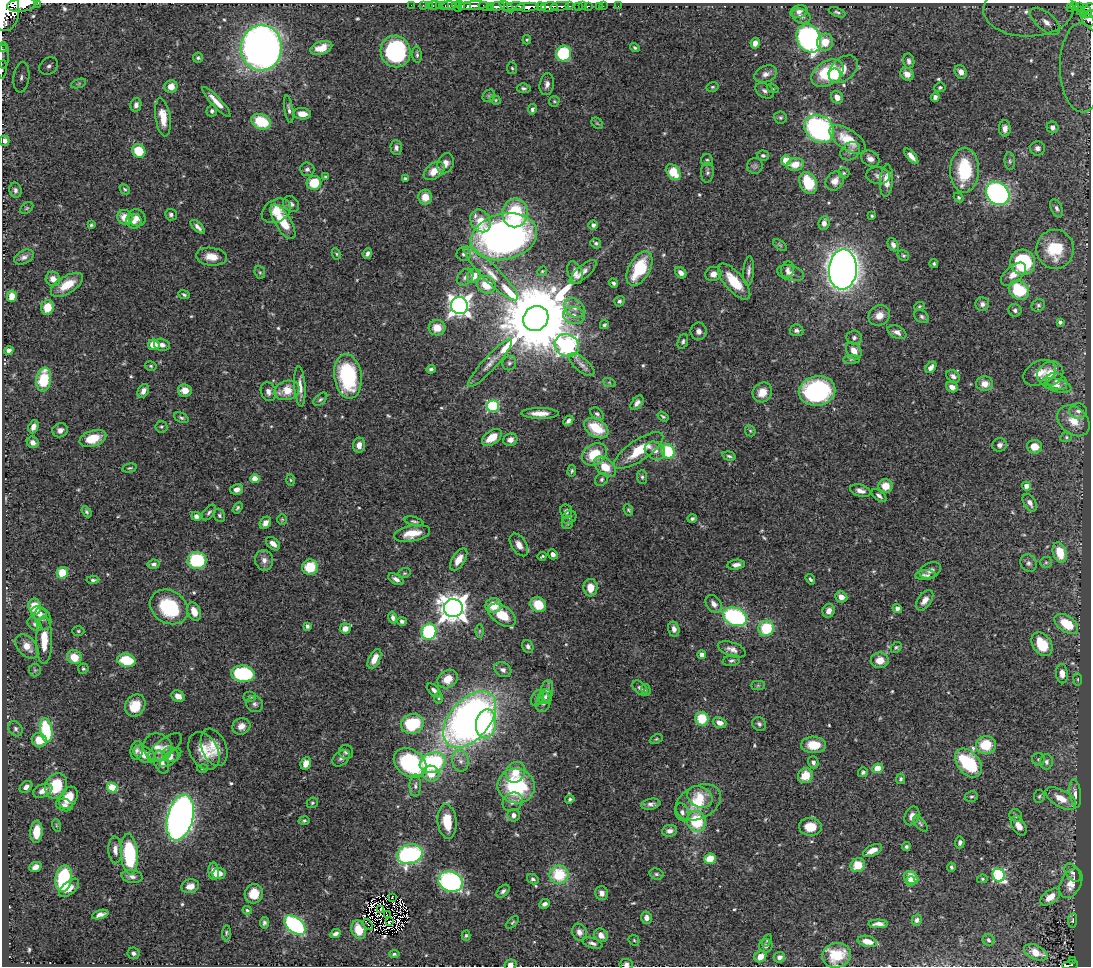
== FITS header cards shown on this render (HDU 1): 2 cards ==
NAXIS1  =                 1089
NAXIS2  =                  964

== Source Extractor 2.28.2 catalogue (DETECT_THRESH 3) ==
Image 1089 x 964 px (HDU 1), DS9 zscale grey, 1 PNG px = 1 image px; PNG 1093 x 968 px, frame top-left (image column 1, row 964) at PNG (2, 3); each listed source drawn as its Kron ellipse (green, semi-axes under 4 px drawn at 4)
Background 0.879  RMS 0.017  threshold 0.0509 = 3 sigma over >= 5 px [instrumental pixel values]
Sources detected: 582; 3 with non-positive FLUX_AUTO (blend fragments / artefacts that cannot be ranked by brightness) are neither listed nor drawn; of the other 579, the 500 brightest by FLUX_AUTO listed and drawn (79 fainter detections omitted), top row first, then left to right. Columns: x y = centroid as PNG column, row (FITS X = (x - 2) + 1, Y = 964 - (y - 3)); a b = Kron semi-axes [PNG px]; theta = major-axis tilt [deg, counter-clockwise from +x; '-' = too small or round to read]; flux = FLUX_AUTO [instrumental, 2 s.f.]
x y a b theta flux
38 3 2 2 - 23
22 5 15 6 8 1700
411 5 2 2 - 8.6
423 5 2 2 - 5.4
429 5 2 2 - 9.3
434 5 6 3 10 12
440 6 3 2 - 8.6
445 6 3 2 - 22
449 6 7 3 0 60
460 6 4 3 - 370
473 6 15 4 3 700
485 6 7 4 -16 97
496 6 8 3 7 310
516 6 9 3 2 260
560 6 9 3 6 150
569 6 3 2 - 38
579 6 3 3 - 28
583 6 2 2 - 6.1
589 6 3 2 - 7.3
600 6 3 2 - 7.1
603 6 3 2 - 3.7
618 6 2 2 - 5.7
1075 6 4 3 - 90
1079 6 3 3 - 49
457 7 5 3 - 470
467 7 3 3 - 220
491 7 3 2 - 92
507 7 8 3 -31 210
527 7 11 4 3 990
541 7 5 3 - 330
549 7 8 4 7 660
1070 8 3 2 - 51
1088 8 7 4 8 220
1029 9 45 27 1 160
1081 10 4 3 - 42
6 11 19 13 85 4400
799 11 9 6 17 4.8
837 12 9 4 -21 2.5
1088 12 6 3 -71 52
1083 15 4 3 - 7.6
801 16 10 7 -24 6
1088 20 7 5 -50 100
1045 21 18 8 -40 18
809 38 15 11 -63 320
527 40 5 4 - 1.5
825 42 8 8 - 17
755 43 5 4 - 7.7
261 48 22 20 87 770
321 48 11 6 19 16
635 48 5 3 - 1.9
2 49 2 2 - 8.2
395 51 16 15 - 170
564 53 8 7 - 80
3 55 13 6 90 5.5
417 55 8 4 -85 2.7
198 58 5 5 - 2.2
909 61 7 5 -79 3.6
49 66 10 7 34 6.2
512 68 6 5 - 1.7
1082 68 44 22 -89 120
3 69 9 4 85 2.6
843 69 17 11 41 17
961 72 7 5 -61 6.6
827 73 17 11 33 66
766 74 11 8 22 6.6
907 74 7 6 - 8.6
835 75 7 6 - 16
21 77 15 8 83 11
79 84 8 3 19 1.8
547 84 11 7 80 5.6
171 86 6 6 - 12
712 87 6 4 13 1.8
940 87 5 5 - 2.2
524 88 7 5 -6 2.8
773 89 6 4 -17 1.5
765 91 10 7 -31 3.9
489 96 7 5 45 2.3
837 97 6 5 - 8
935 97 5 4 - 3.9
495 100 6 4 -23 1.5
554 101 5 5 - 1.7
216 102 20 5 -47 12
136 105 7 5 78 4.8
289 109 14 4 -81 3.6
532 109 5 4 - 2.8
212 111 5 5 - 3
302 114 9 5 -5 9.5
163 117 19 7 -81 20
780 118 6 6 - 2.1
261 122 10 7 -24 47
597 123 6 5 - 2
1052 127 6 5 - 4.4
1005 128 8 6 -89 5.6
819 129 16 13 -39 230
848 140 21 10 -34 30
4 141 5 5 - 4.9
396 148 7 5 -89 3.8
1037 148 7 7 - 4.5
139 151 7 6 - 31
850 151 11 8 38 5.3
763 155 6 5 - 2.7
911 156 9 4 -49 7.4
870 159 10 7 -33 6.1
707 160 6 6 - 2.3
786 160 5 5 - 41
1010 161 9 5 -85 2.6
445 163 10 8 66 7.4
795 164 8 6 10 15
755 166 8 7 - 3.4
307 169 7 6 - 3.6
965 170 22 14 89 64
434 171 12 7 35 15
673 172 9 6 -54 33
707 172 10 6 86 3.5
844 173 5 5 - 1.8
878 176 12 8 -6 5.2
325 177 3 3 - 1.5
405 179 4 3 - 2
835 181 10 8 52 9.4
886 181 16 6 86 14
314 183 7 7 - 37
808 183 11 8 -65 41
125 189 6 4 -44 2
15 190 8 6 -76 3.4
998 193 13 10 -42 290
425 197 7 7 - 16
959 197 5 4 - 1.9
291 204 8 7 - 4.2
27 208 7 5 36 1.7
1057 208 9 5 -66 3.8
276 211 15 11 29 18
515 213 14 12 89 62
171 215 6 5 - 3.1
872 216 3 3 - 1.6
125 217 8 7 - 17
137 218 9 8 - 8.7
134 221 8 7 - 7.5
481 221 12 9 -57 24
283 222 20 8 -58 34
824 223 7 5 84 5.2
91 225 4 3 - 1.9
593 225 4 4 - 3.5
198 227 9 4 -44 4.9
504 237 33 23 13 600
596 243 6 4 -34 2.6
780 245 8 4 -37 1.9
893 245 7 5 -60 4.1
1055 249 19 18 - 51
336 254 6 4 -63 1.5
367 254 5 4 - 3.4
464 254 7 7 - 4.3
903 256 6 5 - 1.8
24 257 10 6 26 5
211 257 15 9 -7 15
1023 262 13 12 - 110
934 264 4 4 - 1.9
639 268 19 10 60 63
787 269 8 6 72 3.6
843 269 20 14 86 1400
542 271 5 4 - 1.6
749 271 15 5 86 4.9
260 272 6 5 - 1.8
583 272 17 6 41 7
491 273 37 8 -45 24
575 273 12 7 -68 9.7
681 273 6 5 - 6.1
790 273 14 7 -15 7.1
713 274 8 7 - 8.5
1013 274 15 8 41 14
474 276 7 6 - 13
465 277 9 7 47 4.5
53 279 7 7 - 8.7
734 282 22 9 -49 35
613 283 5 4 - 2.8
67 285 18 8 31 25
486 285 10 8 -31 24
1019 290 11 8 -38 68
184 295 6 4 -27 2.1
12 296 6 5 - 15
619 301 5 5 - 2.4
982 304 7 7 - 4.3
1038 305 7 6 - 3
459 306 8 8 - 760
919 306 5 4 - 1.5
47 307 7 6 - 24
574 308 11 8 -39 8.5
1015 310 6 6 - 3
574 315 11 8 -13 8.7
879 315 11 9 32 11
922 316 8 6 -35 3
536 318 13 12 - 20000
1060 322 4 4 - 2.7
604 325 4 4 - 1.7
437 328 8 7 - 17
797 330 7 5 -5 3.7
699 331 9 8 - 5.8
897 332 10 6 -25 5.6
854 338 7 7 - 3.4
683 341 8 5 69 2.6
154 345 6 5 - 19
162 345 8 6 -12 5.4
567 345 12 11 - 360
9 350 5 4 - 3.5
854 351 9 7 -56 11
851 359 8 4 2 2
490 363 32 6 47 13
509 363 7 6 - 3.5
582 365 15 7 -40 7.1
151 366 6 4 -15 1.8
931 367 6 4 48 5.9
431 369 4 4 - 2.5
1040 373 17 11 26 15
1050 374 14 11 30 20
348 376 22 13 -82 110
953 376 7 5 -34 4.2
44 379 12 7 81 50
609 382 7 4 -19 1.9
1057 382 11 8 -25 6.5
985 384 8 7 - 10
1056 385 15 6 -15 7.4
300 386 20 5 -86 11
952 387 6 5 - 6.9
185 390 7 6 - 12
287 390 13 9 18 22
143 391 7 5 62 7
817 391 18 15 10 190
268 392 9 7 -72 6.1
762 392 10 9 - 15
320 399 8 5 44 2.5
637 403 8 5 53 5
493 406 6 5 - 130
1078 411 9 7 2 5.4
540 413 18 5 0 11
597 414 7 5 -42 3
663 417 6 3 -34 1.8
181 418 7 4 -25 2.3
568 421 6 4 45 3.8
1074 421 18 13 -40 19
33 427 7 4 67 6.4
161 427 6 6 - 2.1
596 428 13 8 -32 36
60 430 8 7 - 5.3
750 431 6 5 - 1.8
1066 437 6 5 - 2
492 438 11 6 34 20
93 439 14 8 17 23
510 440 7 6 - 6.6
33 442 6 5 - 5
359 445 7 6 - 8.9
999 445 7 6 - 5.2
1035 447 7 6 - 17
639 450 29 10 34 41
655 451 11 8 -28 7.9
668 451 7 6 - 64
594 454 13 10 33 34
729 456 7 4 -16 2.3
605 467 12 8 -40 23
130 468 7 3 13 1.6
572 471 6 4 87 2
642 477 7 5 -89 2.7
255 479 4 4 - 22
602 479 7 6 - 2.8
291 480 6 4 -88 1.5
885 486 7 7 - 18
1026 486 4 4 - 11
237 489 6 5 - 6
860 491 10 6 -16 5.8
879 496 9 4 -38 3.6
1030 503 9 6 -59 6.8
237 508 6 3 58 1.9
628 510 6 4 -64 1.9
566 511 7 6 - 3.9
87 512 6 4 -58 2.2
209 512 9 5 49 3.2
219 515 7 5 -64 2.4
196 516 5 4 - 4.5
569 517 7 6 - 2.6
282 519 5 4 - 1.5
692 519 5 4 - 2.8
414 521 10 4 -17 2.4
265 523 6 5 - 6.5
567 523 6 5 - 2.1
412 533 18 8 11 19
273 544 8 5 -42 6.8
519 545 12 7 -57 9.7
1060 552 10 6 -72 28
553 554 5 4 - 5.5
542 556 4 3 - 1.6
459 559 12 6 57 13
197 560 9 8 - 97
264 560 10 9 - 7.1
1046 562 6 5 - 2.1
1029 563 9 8 - 4.2
154 564 6 4 10 3.3
736 565 9 5 8 5.4
310 567 8 7 - 33
930 570 11 7 25 5.7
62 573 6 5 - 29
404 573 6 5 - 1.9
926 575 10 5 3 4
396 579 8 5 -29 5
810 579 5 4 - 2.3
93 580 6 3 4 2.5
590 588 8 7 - 14
841 597 6 5 - 8.2
925 600 11 6 54 7.9
714 604 10 7 -50 7
493 605 8 7 - 21
538 605 8 7 - 31
35 607 8 6 -82 25
169 607 20 16 -32 77
453 608 9 9 - 1600
897 608 5 4 - 3.9
829 611 7 6 - 7.4
194 612 9 6 -69 13
39 613 8 6 -29 9.7
502 615 15 9 -34 27
735 617 12 8 -23 170
393 618 6 4 -77 4
43 619 11 8 -69 5.5
402 621 5 4 - 3.6
35 624 8 5 -41 3
1066 624 13 8 -34 34
307 626 4 3 - 3.2
345 628 6 5 - 11
766 628 8 7 - 50
674 629 7 5 -76 5.5
78 631 6 5 - 1.7
479 631 6 4 89 2
429 632 8 7 - 140
44 640 24 8 90 23
1042 644 13 9 -54 36
27 646 14 9 -48 14
528 646 7 5 -63 3.4
896 647 6 4 44 2
732 649 15 7 -20 7.2
702 655 4 4 - 8.9
74 657 7 7 - 19
374 659 10 5 64 14
126 660 9 6 -13 48
880 660 9 8 - 13
731 661 9 5 11 2.8
83 669 5 5 - 1.8
35 670 6 6 - 2
503 670 9 7 -28 4.4
243 674 12 8 -7 110
1062 674 9 6 -83 8.2
448 679 11 8 34 13
1078 679 6 3 -83 1.5
758 685 7 4 1 2.1
640 688 9 5 -46 4.3
434 690 8 4 -45 4.6
646 690 6 4 -75 1.7
547 691 11 6 80 4.7
178 696 7 5 -29 7.8
250 696 6 5 - 2.8
545 697 7 6 - 2.9
438 698 6 4 -89 1.8
538 698 8 6 62 3.1
543 702 10 7 72 4.4
255 704 8 8 - 3.7
135 705 11 9 56 26
470 719 33 20 49 660
702 719 7 6 - 37
720 723 7 5 -22 7.9
412 724 11 9 18 66
486 724 14 10 81 100
759 724 7 6 - 3
241 726 9 8 - 8.4
15 729 8 6 -54 3.6
46 730 12 6 -82 87
656 739 7 4 25 1.7
39 740 7 7 - 20
814 745 12 8 -2 25
986 745 10 9 - 35
157 747 15 13 -33 12
214 747 19 12 -68 18
165 748 20 8 38 9.9
137 750 9 6 82 4
204 751 20 14 -61 22
346 752 7 7 - 4.4
145 754 12 7 -30 18
171 755 8 7 - 4.5
171 758 13 6 39 4.6
341 758 10 6 40 4.3
1039 759 6 6 - 2.7
460 761 10 8 -77 6.8
161 762 12 7 -71 9.4
813 762 6 5 - 3.7
1046 762 7 6 - 3.5
306 763 6 5 - 9.9
410 763 18 13 -34 150
433 763 13 10 20 150
968 763 16 11 -51 94
202 768 5 4 - 1.5
877 768 5 4 - 20
515 772 11 9 55 17
863 772 5 5 - 2.9
431 774 8 7 - 20
805 776 8 7 - 22
901 779 5 4 - 2.2
56 786 13 10 64 48
415 786 11 5 90 4.2
516 786 19 17 -13 100
26 787 7 5 40 5.8
112 788 5 5 - 56
43 791 10 6 24 8
1075 794 14 5 -83 7
971 796 6 5 - 2.1
1039 796 7 5 84 2.1
700 797 13 10 -27 23
68 798 12 8 59 26
1061 798 17 8 -31 18
570 799 5 4 - 2.4
513 802 10 8 31 6.8
698 802 24 16 27 37
312 803 6 5 - 2
651 804 9 5 9 4.4
64 805 9 6 -17 4.3
682 812 9 6 -70 4.8
514 815 6 6 - 5.9
912 816 10 7 66 8
1016 816 7 6 - 2.9
180 817 23 12 76 820
304 821 5 4 - 2
447 821 17 9 -84 26
696 821 10 9 - 52
920 824 10 5 -49 3.1
56 825 6 4 -72 1.6
1019 826 10 6 -58 9.2
810 827 11 9 -5 22
670 831 7 6 - 5.7
36 832 11 6 86 25
960 842 6 4 86 3.8
906 846 4 4 - 2.6
115 850 13 7 -87 7.9
872 850 10 5 26 12
129 854 20 8 -85 100
410 854 13 10 14 200
710 859 6 5 - 28
858 865 7 7 - 24
35 867 6 4 22 6.8
951 867 4 3 - 2.1
214 871 8 5 -87 13
219 873 6 5 - 8
1073 873 10 6 -53 4
656 874 7 5 -15 2.4
559 875 9 9 - 52
999 875 7 6 - 170
132 877 11 6 -9 5
911 877 8 6 -35 21
64 879 14 8 81 98
533 879 6 5 - 2.9
982 879 5 4 - 1.8
910 881 5 4 - 15
451 882 12 10 -20 240
1071 883 16 10 63 15
190 886 9 7 16 9.2
69 888 12 6 41 11
503 891 8 5 44 2.9
602 893 7 6 - 5.9
254 894 10 9 - 21
392 897 3 2 - 1.5
1050 897 11 6 36 14
544 904 5 4 - 3.9
381 909 3 2 - 1.7
247 910 4 4 - 1.7
100 915 8 4 17 5.3
387 915 2 2 - 2.4
646 918 6 5 - 5.1
917 920 6 5 - 3.7
1073 920 7 4 83 2.3
389 922 2 2 - 1.8
512 922 8 4 42 1.9
264 923 6 4 84 2.9
878 924 10 4 0 6.2
295 925 12 7 -40 180
368 925 6 2 -49 2.1
359 930 9 7 -71 24
579 932 8 7 - 6.7
226 933 7 4 87 2.1
335 934 6 4 26 4.2
466 935 5 4 - 2
601 935 7 6 - 7.9
634 940 6 5 - 1.6
767 940 7 4 60 1.8
988 940 6 5 - 2.3
867 941 10 5 -12 12
592 943 10 5 -18 4
766 946 7 6 - 3.8
1036 952 12 7 -24 19
134 953 6 5 - 3.6
394 954 5 3 - 2
836 955 14 12 15 33
760 957 6 5 - 16
779 957 6 5 - 4.5
1072 960 3 2 - 11
626 964 7 5 -7 4.5
510 965 6 5 - 5.4
1070 965 8 3 9 82
At the frame edge (FLAGS 8, measured only in part): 15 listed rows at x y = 38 3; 22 5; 1088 8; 1029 9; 6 11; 1088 20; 2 49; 3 55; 1082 68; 3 69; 4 141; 836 955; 626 964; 510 965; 1070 965
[79 fainter detections neither listed nor drawn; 3 non-positive-flux detections neither listed nor drawn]